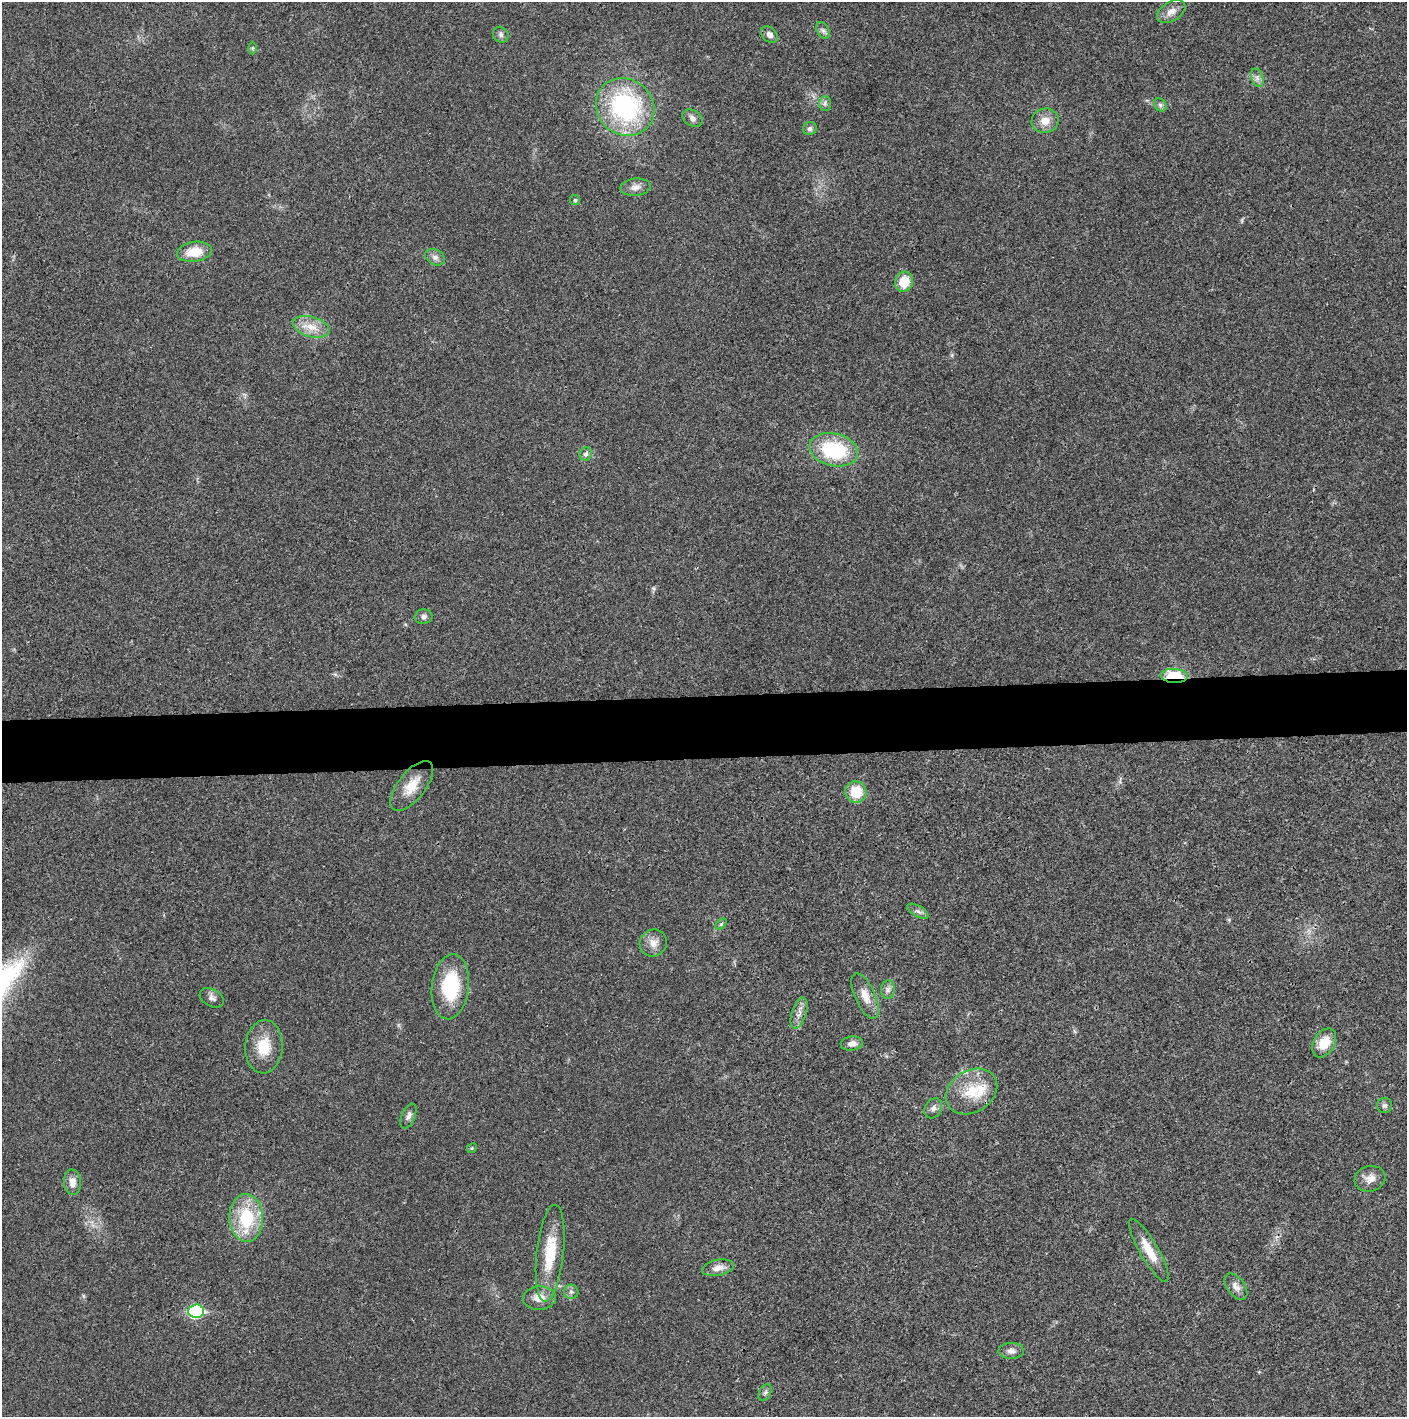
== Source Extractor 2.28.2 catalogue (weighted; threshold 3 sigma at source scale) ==
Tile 5 of 3 x 3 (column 2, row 2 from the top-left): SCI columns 1410-2814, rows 1415-2829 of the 4221 x 4243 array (HDU 1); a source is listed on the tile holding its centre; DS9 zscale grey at full resolution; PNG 1409 x 1419 px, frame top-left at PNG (2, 2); each listed source drawn as its Kron ellipse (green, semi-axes under 4 px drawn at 4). Shown black and unused: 4% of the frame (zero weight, under 3 of 4 exposures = <1% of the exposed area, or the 3 px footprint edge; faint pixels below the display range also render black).
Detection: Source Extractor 2.28.2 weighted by HDU 2 'WHT'; one run over the whole footprint, this tile lists its part. Background 0.0189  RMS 0.005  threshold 0.0225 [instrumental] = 3 sigma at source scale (4.5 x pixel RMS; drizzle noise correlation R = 1.50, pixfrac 1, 0.05/0.05 arcsec/px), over >= 5 px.
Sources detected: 53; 1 inside a brighter listed object's ellipse — not listed separately; the other 52 listed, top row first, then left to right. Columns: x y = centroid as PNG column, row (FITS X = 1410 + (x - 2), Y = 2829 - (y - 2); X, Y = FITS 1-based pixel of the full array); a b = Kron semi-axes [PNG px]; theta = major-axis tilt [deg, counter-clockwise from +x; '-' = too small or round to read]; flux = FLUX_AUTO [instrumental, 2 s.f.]
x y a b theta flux
1171 12 15 9 31 4
823 31 9 6 -63 1.5
501 35 8 7 - 1.5
769 35 10 7 -44 2.4
252 48 6 4 89 0.62
1257 78 10 6 -71 1.9
825 103 7 6 - 1.3
1160 105 7 5 -46 1.2
625 107 30 27 -41 69
692 118 11 8 -33 2.1
1045 121 13 12 - 5.4
810 129 7 6 - 1.5
636 187 15 8 6 3.2
575 200 5 5 - 0.73
194 252 17 10 8 10
435 257 10 7 -27 2.1
904 282 10 9 - 11
311 327 19 10 -15 6.8
834 450 25 16 -13 37
586 454 7 6 - 1.7
423 617 9 7 5 1.7
1174 676 13 7 -3 22
412 786 30 13 52 10
856 792 11 10 - 13
918 911 12 5 -30 1.8
721 924 6 4 45 0.76
653 943 14 13 - 4.5
450 987 33 18 83 29
888 990 9 7 89 2
865 996 24 10 -65 6.1
212 998 13 8 -30 2.3
799 1013 16 7 73 3.4
852 1043 11 7 9 3
1324 1043 15 10 60 9.8
264 1047 27 18 86 13
971 1091 27 21 31 15
1385 1106 7 7 - 1.4
933 1108 10 8 59 2.1
408 1116 13 6 67 2.1
472 1148 5 4 - 0.63
1370 1179 15 12 17 4.6
72 1182 13 8 -84 3.9
246 1218 24 17 -88 26
1149 1250 36 9 -60 10
550 1253 49 13 84 20
718 1268 16 8 12 3.9
1236 1287 15 8 -54 3.1
571 1292 7 7 - 1.5
539 1298 16 11 3 5.6
196 1311 8 6 3 55
1011 1351 12 8 2 2.4
765 1392 9 5 62 1.3
Overlapping masked pixels (flux is a lower limit): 1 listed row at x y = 1174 676